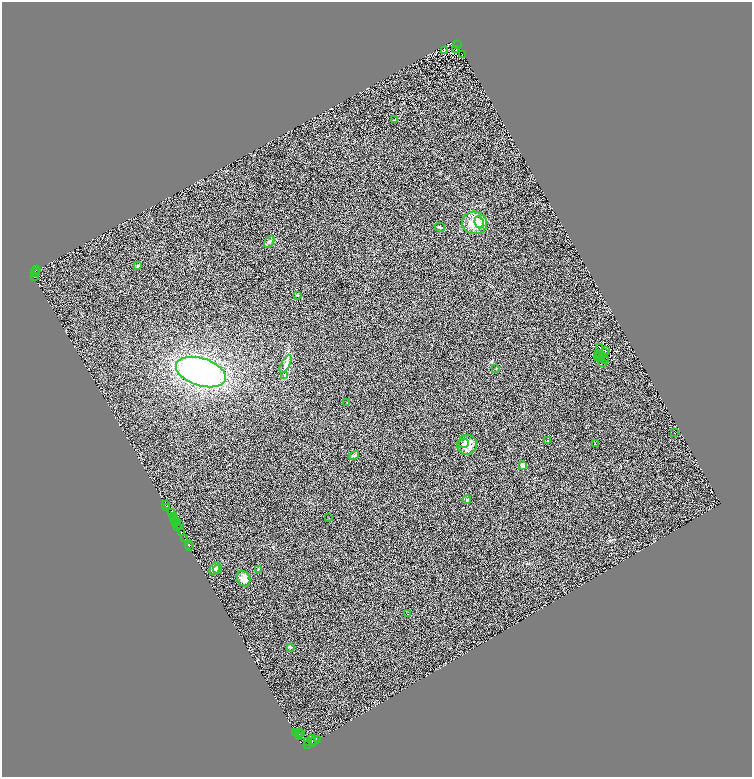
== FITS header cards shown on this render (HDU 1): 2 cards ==
NAXIS1  =                 1500
NAXIS2  =                 1550

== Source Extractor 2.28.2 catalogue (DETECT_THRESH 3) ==
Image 1500 x 1550 px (HDU 1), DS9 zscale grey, zoomed out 1/2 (1 PNG px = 2 x 2 image px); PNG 754 x 779 px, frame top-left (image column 1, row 1550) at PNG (2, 2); each listed source drawn as its Kron ellipse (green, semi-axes under 4 px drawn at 4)
Background 0.613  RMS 0.99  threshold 2.96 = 3 sigma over >= 5 px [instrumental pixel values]
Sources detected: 99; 30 cannot appear on this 1/2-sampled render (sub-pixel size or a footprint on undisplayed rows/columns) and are neither listed nor drawn; the other 69 listed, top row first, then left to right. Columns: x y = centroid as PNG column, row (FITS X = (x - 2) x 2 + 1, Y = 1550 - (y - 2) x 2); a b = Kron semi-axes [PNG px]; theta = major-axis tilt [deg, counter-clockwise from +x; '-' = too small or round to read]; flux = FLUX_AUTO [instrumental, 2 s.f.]
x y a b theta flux
458 45 2 1 - 360
444 50 3 1 - 63
456 50 3 1 - 67
462 55 2 1 - 48
394 120 3 2 - 79
479 222 6 4 -83 600
475 223 12 11 - 3600
440 227 5 3 - 290
269 242 6 4 53 420
138 266 4 3 - 150
37 269 2 1 - 82
36 271 4 1 - 190
35 273 2 2 - 190
34 277 2 2 - 630
297 295 3 2 - 100
600 347 2 1 - 90
605 351 3 1 - 120
605 353 3 1 - 22
598 354 2 1 - 35
601 354 2 1 - 43
599 355 2 1 - 37
598 357 2 2 - 190
602 358 3 2 - 100
606 361 2 1 - 55
603 362 3 1 - 74
286 364 10 4 62 750
496 369 3 2 - 86
201 372 26 14 -17 57000
285 376 2 2 - 700
347 403 2 2 - 130
675 433 2 1 - 110
547 441 3 2 - 130
595 443 3 2 - 70
464 444 5 4 - 410
467 445 10 10 - 2000
354 455 5 3 - 240
522 465 2 2 - 2400
467 500 4 3 - 240
166 505 2 1 - 1000
167 507 2 1 - 1100
172 513 2 1 - 550
173 516 3 1 - 630
174 518 3 1 - 330
329 518 2 1 - 50
175 520 3 1 - 290
176 522 2 1 - 170
179 524 2 1 - 98
178 527 2 1 - 350
181 532 2 2 - 460
185 539 2 1 - 1500
189 545 2 2 - 9700
190 547 2 1 - 930
215 569 7 4 62 540
217 569 5 4 - 370
258 569 3 2 - 91
244 579 8 6 -62 1400
407 614 2 1 - 94
290 647 3 2 - 130
298 732 2 1 - 200
295 733 3 1 - 2300
301 733 2 1 - 420
300 734 4 1 - 48
299 737 2 2 - 1800
317 739 2 1 - 2500
312 740 5 2 - 220
307 741 4 2 - 440
314 741 3 1 - 1500
312 742 2 1 - 410
308 744 2 1 - 730
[30 sub-pixel or undisplayed-footprint detections neither listed nor drawn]